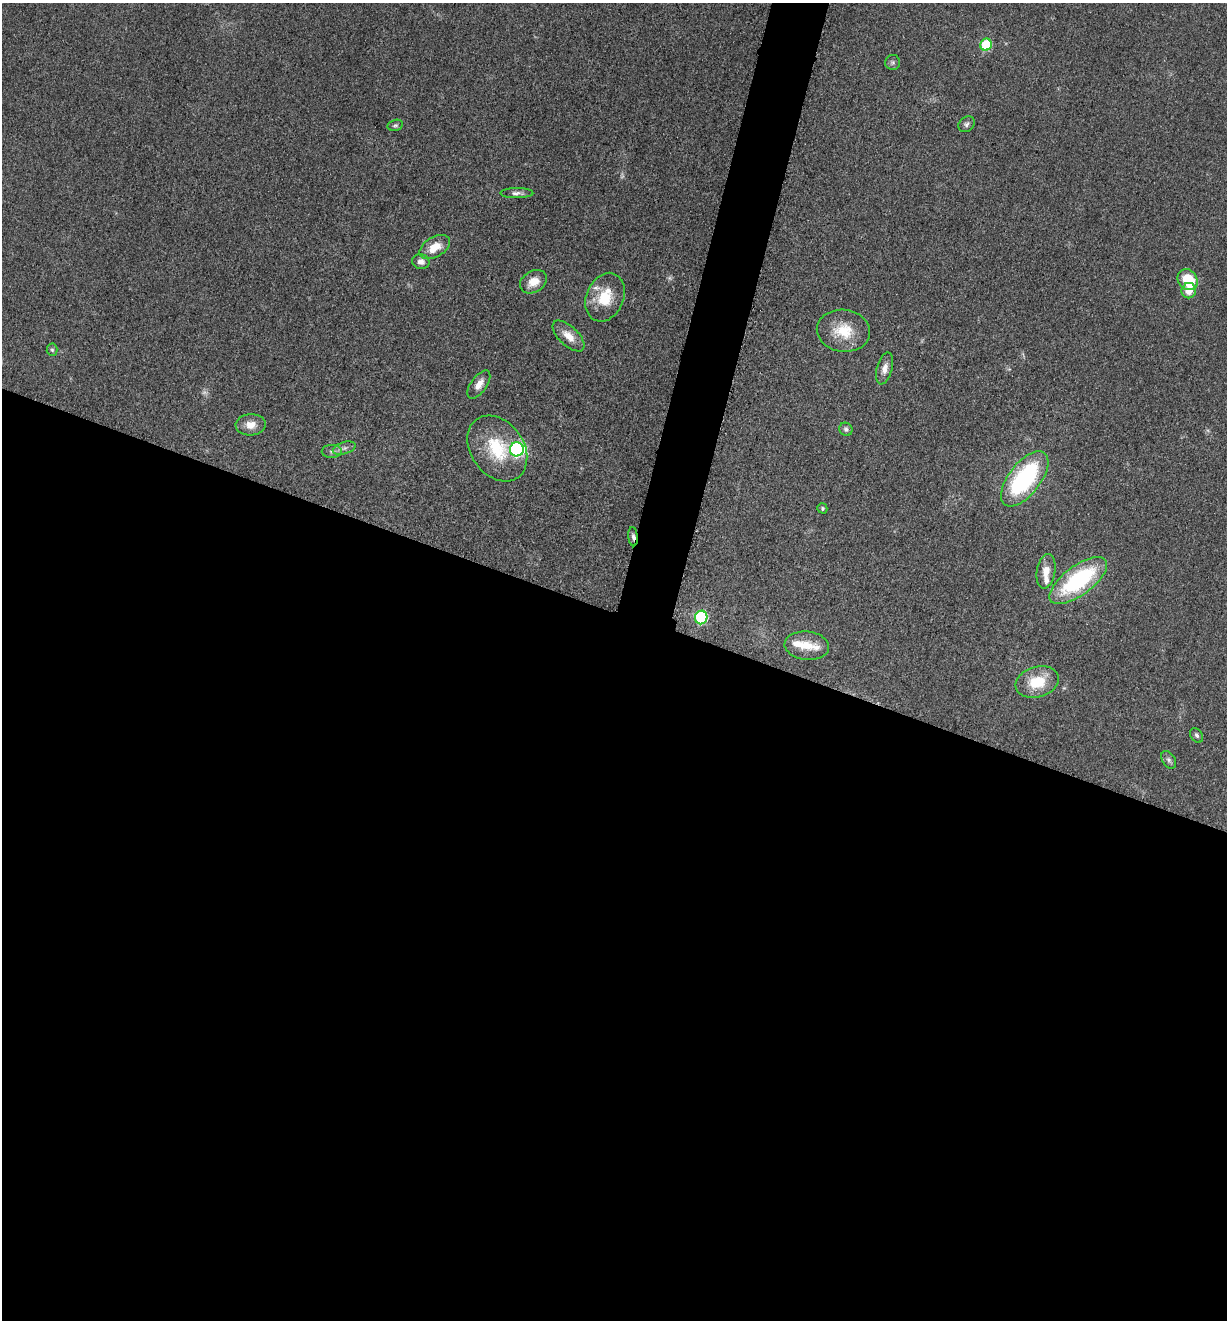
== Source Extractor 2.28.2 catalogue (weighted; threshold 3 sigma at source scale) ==
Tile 14 of 4 x 4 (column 2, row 4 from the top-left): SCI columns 1491-2715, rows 12-1329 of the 5307 x 5292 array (HDU 1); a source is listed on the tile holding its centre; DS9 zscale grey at full resolution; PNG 1229 x 1322 px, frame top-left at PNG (2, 3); each listed source drawn as its Kron ellipse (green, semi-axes under 4 px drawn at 4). Shown black and unused: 56% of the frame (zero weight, under 3 of 5 exposures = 1% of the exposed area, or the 3 px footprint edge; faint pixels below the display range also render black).
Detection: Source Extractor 2.28.2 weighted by HDU 2 'WHT'; one run over the whole footprint, this tile lists its part. Background 0.05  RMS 0.0056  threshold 0.025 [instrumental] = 3 sigma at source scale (4.5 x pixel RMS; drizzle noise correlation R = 1.50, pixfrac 1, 0.05/0.05 arcsec/px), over >= 5 px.
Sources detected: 39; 3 too faint to see at this stretch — neither listed nor drawn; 4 inside a brighter listed object's ellipse — not listed separately; the other 32 listed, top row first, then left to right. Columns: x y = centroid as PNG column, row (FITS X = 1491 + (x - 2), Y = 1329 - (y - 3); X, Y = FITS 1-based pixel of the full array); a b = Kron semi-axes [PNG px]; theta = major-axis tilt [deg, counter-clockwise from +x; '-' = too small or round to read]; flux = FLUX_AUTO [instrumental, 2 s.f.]
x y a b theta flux
986 45 6 5 - 33
893 62 7 7 - 1.5
966 124 9 7 39 1.8
395 125 8 5 15 1.2
517 193 16 5 0 2.2
435 247 17 10 31 10
421 262 9 7 -14 3.2
1188 280 11 9 -51 19
533 282 14 10 31 7.5
1189 291 8 7 - 7.1
605 297 25 18 67 18
843 331 27 21 -8 17
569 336 20 9 -43 7.3
52 350 6 5 - 1
885 368 16 7 75 4.1
479 384 16 8 55 5.2
251 425 15 10 3 6.1
846 429 7 6 - 1.5
344 448 12 6 18 2.4
497 448 36 26 -54 30
517 449 7 7 - 100
332 451 10 6 0 1.9
1025 479 33 16 52 67
822 508 5 5 - 0.91
633 537 9 4 -85 1.8
1046 571 17 9 81 6.7
1078 581 34 14 37 62
701 617 7 6 - 63
807 646 22 14 -6 10
1037 682 22 15 16 17
1197 735 8 5 -56 1.3
1169 760 10 6 -58 1.5
Overlapping masked pixels (flux is a lower limit): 1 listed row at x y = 633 537